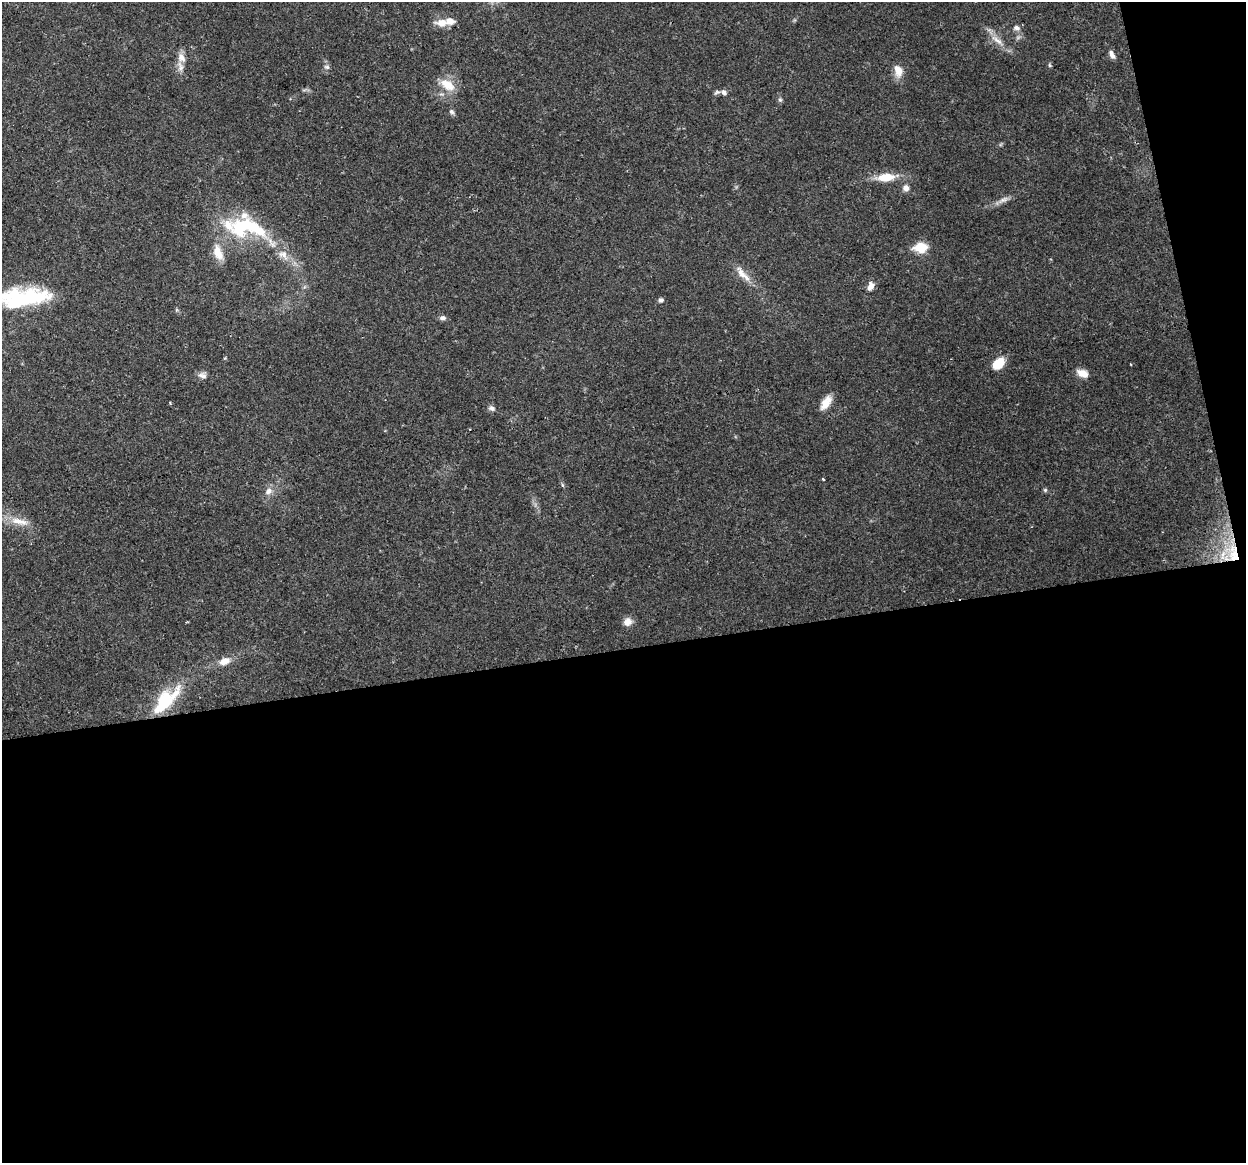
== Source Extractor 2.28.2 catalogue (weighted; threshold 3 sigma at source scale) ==
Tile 16 of 4 x 4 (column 4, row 4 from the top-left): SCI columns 3734-4977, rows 85-1245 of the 4977 x 4761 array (HDU 1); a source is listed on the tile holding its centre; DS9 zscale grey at full resolution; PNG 1248 x 1165 px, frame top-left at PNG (2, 2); no overlay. Shown black and unused: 47% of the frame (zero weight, under 2 of 3 exposures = <1% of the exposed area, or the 3 px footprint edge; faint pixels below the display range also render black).
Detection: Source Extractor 2.28.2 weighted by HDU 2 'WHT'; one run over the whole footprint, this tile lists its part. Background 0.148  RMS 0.0061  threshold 0.0276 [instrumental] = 3 sigma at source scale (4.5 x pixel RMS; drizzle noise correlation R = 1.50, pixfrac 1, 0.0396/0.0396 arcsec/px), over >= 5 px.
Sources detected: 47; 3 inside a brighter object's white glare — not listed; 5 inside a brighter listed object's ellipse — not listed separately; the other 39 listed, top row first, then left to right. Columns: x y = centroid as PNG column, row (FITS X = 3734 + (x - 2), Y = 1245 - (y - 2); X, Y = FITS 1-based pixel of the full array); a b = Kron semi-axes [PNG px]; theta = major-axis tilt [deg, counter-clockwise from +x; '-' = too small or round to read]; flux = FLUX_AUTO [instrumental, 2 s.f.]
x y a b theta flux
442 23 14 9 0 6.7
1017 28 9 6 -18 2.1
997 40 20 6 -36 5.6
1112 54 11 5 -64 2.8
181 57 13 9 -59 4.3
1049 65 6 4 -88 0.79
327 67 7 5 -16 1.4
898 71 16 10 -74 6.6
448 85 21 12 -32 10
717 92 9 5 31 1.3
724 92 7 6 - 1.9
780 99 6 5 - 1
452 112 7 6 - 1.5
886 177 20 9 6 12
906 188 9 8 - 2.8
1003 200 17 6 28 3.5
250 226 52 15 -25 35
920 247 14 9 4 12
218 253 22 11 -70 8.5
283 255 16 10 -37 6.4
742 274 20 10 -45 6.8
871 286 11 7 63 3.8
34 296 76 16 -5 42
661 300 6 6 - 1.4
442 318 8 6 12 1.9
998 364 10 7 45 17
1082 373 12 8 -22 6.3
202 375 12 8 -18 2.9
826 403 18 8 57 7.1
492 408 9 6 -22 1.9
823 479 3 3 - 1
562 485 5 4 - 1.2
1045 490 5 5 - 0.93
269 491 12 8 40 3.7
19 521 26 8 -13 8.6
1233 554 30 20 71 23
628 622 11 10 - 4
225 661 14 9 24 5.5
164 700 42 17 35 29
Overlapping masked pixels (flux is a lower limit): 1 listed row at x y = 1233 554
Isophote crosses this tile's border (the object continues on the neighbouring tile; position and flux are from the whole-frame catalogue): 1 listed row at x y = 34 296